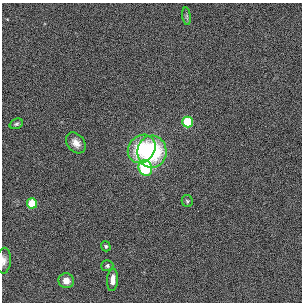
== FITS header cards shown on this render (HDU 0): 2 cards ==
NAXIS1  =                  300
NAXIS2  =                  300

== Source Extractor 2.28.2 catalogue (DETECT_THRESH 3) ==
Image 300 x 300 px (HDU 0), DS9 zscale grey, 1 PNG px = 1 image px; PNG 304 x 304 px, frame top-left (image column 1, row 300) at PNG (2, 3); each listed source drawn as its Kron ellipse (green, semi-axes under 4 px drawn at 4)
Background 6.18e-04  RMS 0.026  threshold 0.0794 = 3 sigma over >= 5 px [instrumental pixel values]
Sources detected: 14; all 14 listed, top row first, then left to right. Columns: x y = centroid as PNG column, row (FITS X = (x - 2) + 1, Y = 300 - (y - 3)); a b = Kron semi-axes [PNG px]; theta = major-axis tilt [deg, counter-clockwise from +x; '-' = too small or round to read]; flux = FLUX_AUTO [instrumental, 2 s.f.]
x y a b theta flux
187 16 9 4 -82 3.5
188 122 5 5 - 110
16 124 7 5 20 3.3
76 143 12 8 -50 13
142 149 15 13 51 80
152 152 16 14 83 160
145 168 8 6 -68 230
187 201 6 5 - 3
32 203 5 5 - 59
106 246 5 4 - 3.5
4 261 13 7 86 9.8
107 266 6 5 - 3.9
113 280 11 5 85 15
66 281 8 7 - 17
At the frame edge (FLAGS 8, measured only in part): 1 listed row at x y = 4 261